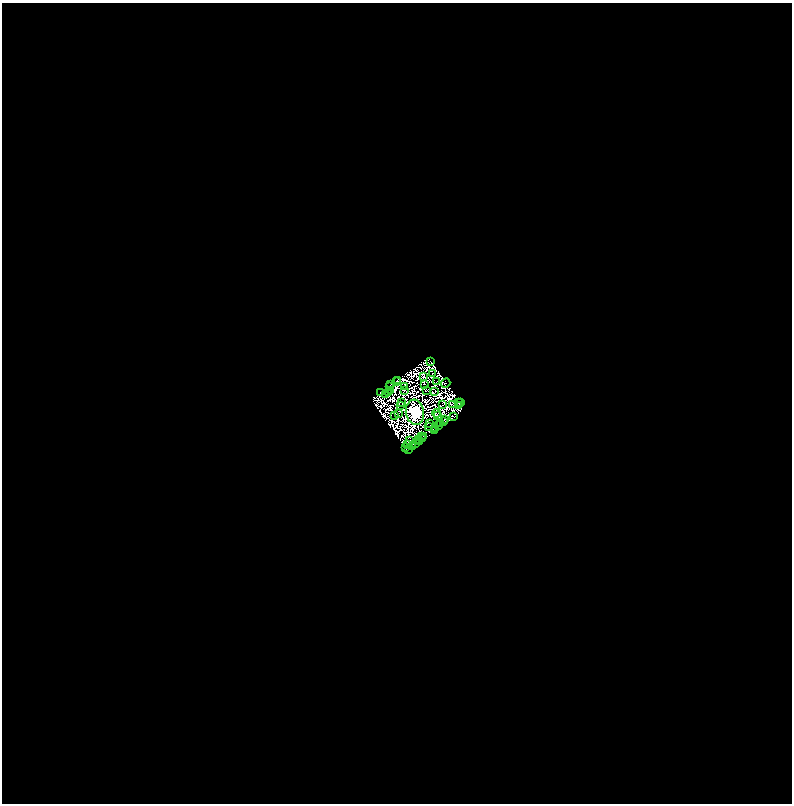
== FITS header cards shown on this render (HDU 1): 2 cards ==
NAXIS1  =                 1580
NAXIS2  =                 1603

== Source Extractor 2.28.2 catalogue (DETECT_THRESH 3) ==
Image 1580 x 1603 px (HDU 1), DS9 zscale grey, zoomed out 1/2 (1 PNG px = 2 x 2 image px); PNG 794 x 806 px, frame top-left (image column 1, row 1602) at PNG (2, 3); each listed source drawn as its Kron ellipse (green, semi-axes under 4 px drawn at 4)
Background 1.07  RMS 5.6e-04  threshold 0.00168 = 3 sigma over >= 5 px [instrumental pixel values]
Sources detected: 178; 128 cannot appear on this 1/2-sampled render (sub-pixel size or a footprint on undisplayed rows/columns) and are neither listed nor drawn; the other 50 listed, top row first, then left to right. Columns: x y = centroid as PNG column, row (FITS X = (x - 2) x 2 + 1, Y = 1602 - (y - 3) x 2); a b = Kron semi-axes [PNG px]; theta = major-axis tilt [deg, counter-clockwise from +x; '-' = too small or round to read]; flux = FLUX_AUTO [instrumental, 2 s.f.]
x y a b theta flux
431 361 3 1 - 81
433 373 2 1 - 12
424 376 2 1 - 53
397 380 3 1 - 51
396 382 2 1 - 32
436 382 2 1 - 38
446 383 5 2 - 69
391 384 3 1 - 66
425 384 2 1 - 28
389 387 2 1 - 120
404 387 2 1 - 17
404 390 2 1 - 52
390 391 2 1 - 60
426 391 2 1 - 30
381 392 4 3 - 38
388 392 2 2 - 48
435 392 3 1 - 35
385 394 2 1 - 74
402 402 2 1 - 69
458 403 2 1 - 12
461 403 2 1 - 100
443 404 2 1 - 15
452 405 2 1 - 34
459 405 2 1 - 120
401 406 2 1 - 54
415 412 12 9 -81 230000
399 413 2 1 - 62
436 413 4 1 - 140
395 415 2 1 - 3.8
437 415 2 1 - 85
454 416 2 1 - 24
445 419 2 1 - 37
444 422 3 1 - 48
430 423 2 1 - 54
441 423 2 1 - 62
439 426 2 1 - 30
429 427 2 1 - 91
436 429 4 2 - 79
434 431 2 1 - 250
424 436 2 1 - 36
421 437 3 1 - 97
418 439 2 1 - 6.1
423 439 3 2 - 320
409 440 3 1 - 96
420 441 3 1 - 59
415 444 2 1 - 73
408 445 2 1 - 25
412 446 2 1 - 46
405 447 2 2 - 24
408 450 4 1 - 140
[128 sub-pixel or undisplayed-footprint detections neither listed nor drawn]